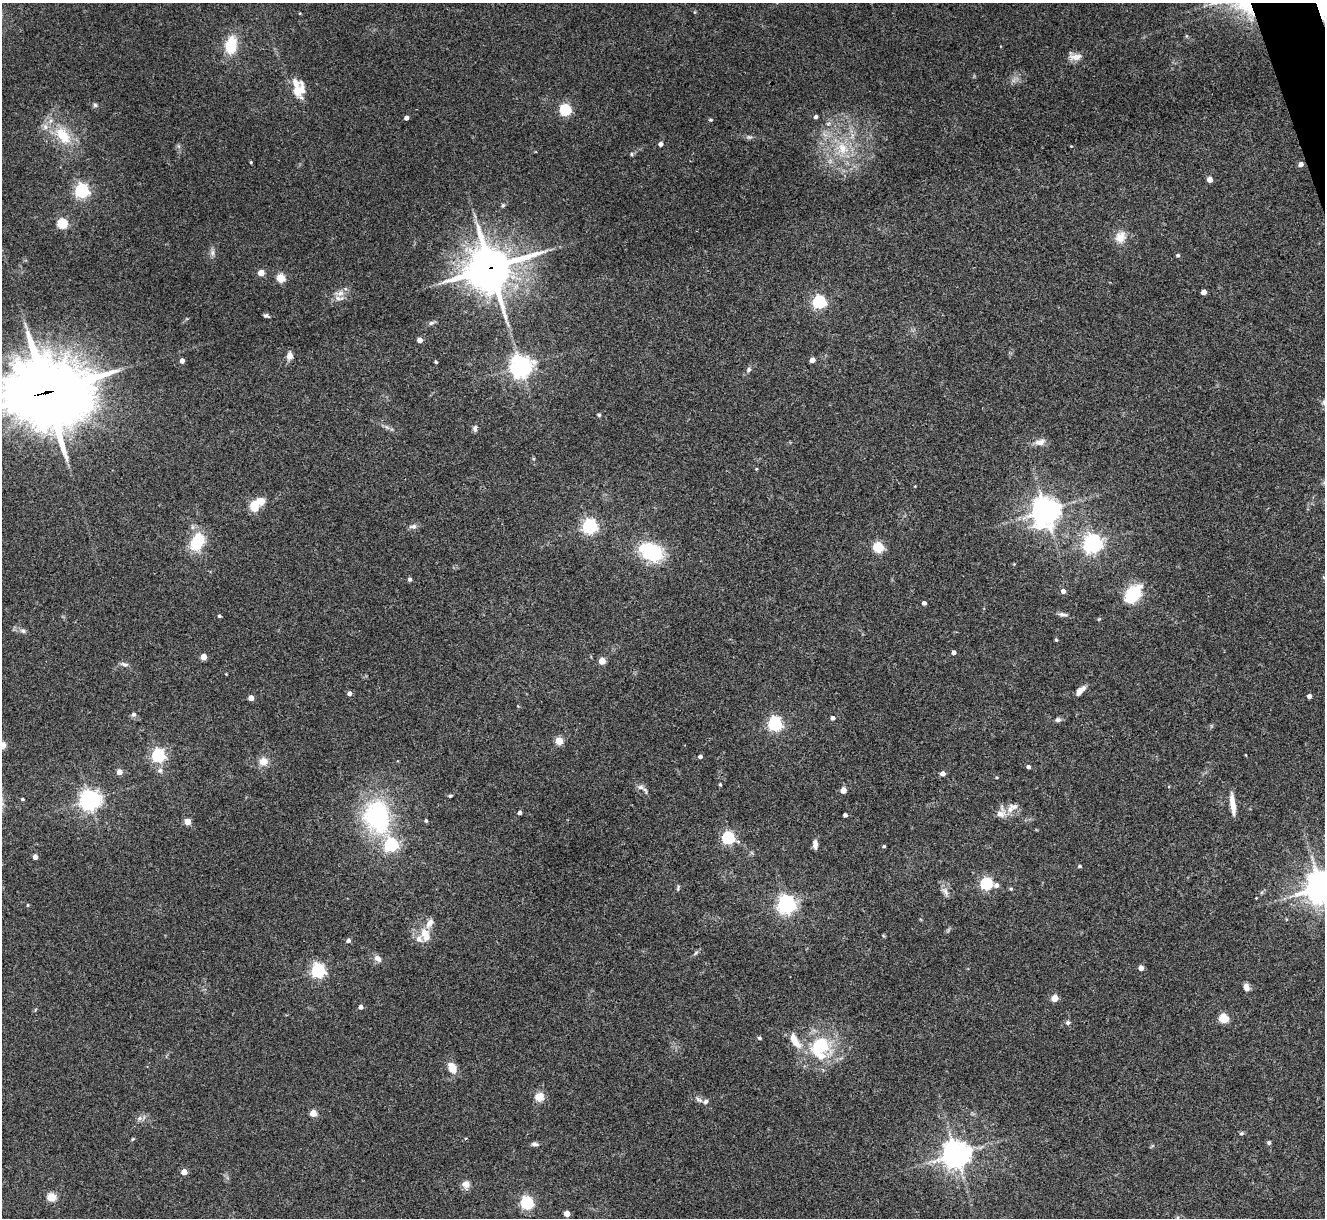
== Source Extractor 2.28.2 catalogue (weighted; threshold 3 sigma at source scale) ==
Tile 10 of 4 x 4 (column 2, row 3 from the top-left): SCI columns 1328-2650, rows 1489-2704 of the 5298 x 5285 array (HDU 1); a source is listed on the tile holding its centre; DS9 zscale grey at full resolution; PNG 1327 x 1220 px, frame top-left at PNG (2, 3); no overlay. Shown black and unused: <1% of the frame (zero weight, under 3 of 4 exposures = <1% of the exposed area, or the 3 px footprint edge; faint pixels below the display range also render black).
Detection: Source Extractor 2.28.2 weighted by HDU 2 'WHT'; one run over the whole footprint, this tile lists its part. Background 0.143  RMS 0.0071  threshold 0.0322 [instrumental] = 3 sigma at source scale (4.5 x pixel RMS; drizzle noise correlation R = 1.50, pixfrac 1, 0.05/0.05 arcsec/px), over >= 5 px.
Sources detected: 153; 1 too faint to see at this stretch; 1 inside a brighter object's white glare — not listed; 5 inside a brighter listed object's ellipse — not listed separately; the other 146 listed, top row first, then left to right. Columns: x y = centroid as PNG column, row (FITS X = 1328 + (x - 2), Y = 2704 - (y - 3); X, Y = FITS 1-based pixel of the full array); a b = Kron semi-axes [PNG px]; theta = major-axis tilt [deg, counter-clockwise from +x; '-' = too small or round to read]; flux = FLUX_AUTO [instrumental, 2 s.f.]
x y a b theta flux
231 45 18 12 79 23
1075 57 19 9 5 5.4
300 90 18 12 54 12
95 105 5 5 - 1.3
565 110 5 5 - 82
816 117 4 4 - 1.6
406 118 4 4 - 3.3
711 120 5 4 - 0.96
828 124 6 4 19 1.2
45 127 9 7 77 3.4
63 135 18 11 -51 21
660 144 4 4 - 2.7
1071 146 3 3 - 0.48
842 148 19 15 -64 18
631 154 6 3 -89 0.82
251 162 3 2 - 0.83
1301 164 5 5 - 3
1210 179 4 4 - 5.7
82 191 6 6 - 180
503 205 6 5 - 1.1
62 224 5 5 - 51
1121 237 17 14 64 8.7
212 253 9 6 -89 2.4
1178 255 5 4 - 1.2
490 268 17 17 - 1800
261 273 4 4 - 12
281 278 5 5 - 31
1204 292 4 4 - 4.8
340 293 15 6 5 4.5
819 302 6 6 - 130
266 316 6 4 -16 1.5
431 323 8 5 19 1.6
420 340 4 4 - 5.1
290 356 8 7 - 4.9
812 360 4 4 - 5.5
182 361 4 4 - 4.1
436 362 3 3 - 1
521 366 7 7 - 530
749 370 8 6 53 1.9
46 392 31 26 1 4500
599 415 4 4 - 1.2
475 428 8 5 81 1.8
1040 442 15 8 12 4.9
756 469 4 4 - 0.62
915 486 4 2 - 0.48
261 501 5 5 - 16
1046 511 10 9 - 810
413 526 11 6 6 2.5
589 526 6 6 - 180
197 542 21 14 65 25
1092 544 7 6 - 320
878 547 5 5 - 52
652 552 12 9 -25 74
1014 564 4 3 - 0.51
1324 577 5 3 - 0.67
410 579 4 4 - 1.9
1063 591 5 5 - 2.8
1133 594 21 13 50 30
924 603 4 4 - 2.6
1063 614 12 5 -11 2.5
219 616 4 3 - 1.1
1099 619 4 4 - 0.64
23 631 8 6 -35 2
1056 640 4 3 - 0.87
954 652 4 4 - 2.6
204 657 4 4 - 9.7
602 661 5 4 - 13
124 664 11 5 -14 2.3
226 674 3 3 - 0.49
1080 690 12 5 46 5.2
349 693 5 4 - 2.9
1309 696 4 4 - 2.7
251 698 4 4 - 7.7
133 714 6 6 - 1.6
833 718 4 4 - 2.1
1058 720 7 5 2 2.1
775 724 6 6 - 160
559 741 5 5 - 20
2 745 10 9 - 4.1
158 755 6 6 - 150
1246 755 4 2 - 0.45
700 757 4 4 - 2
263 761 12 11 - 6.6
1029 767 4 4 - 1.8
160 770 8 7 - 2.3
119 772 4 4 - 5.7
943 773 5 4 - 3.8
997 777 4 3 - 0.62
720 785 4 3 - 0.87
641 787 10 7 -10 3
843 790 4 4 - 7.7
450 796 6 4 17 0.95
22 799 4 4 - 1.1
90 800 7 7 - 420
1233 804 22 5 -83 8.5
1014 806 15 8 -3 5.1
519 813 4 4 - 2.2
1001 814 15 10 -5 6.6
845 815 4 4 - 2.3
377 816 30 22 -81 100
187 821 4 4 - 11
426 821 4 4 - 1.1
728 838 6 5 - 110
815 844 10 5 -87 3.4
391 845 6 6 - 120
884 846 4 3 - 1
35 857 4 4 - 5.1
1080 866 5 4 - 1
986 884 6 5 - 99
996 885 6 5 - 2.6
1321 887 10 10 - 1100
678 888 9 3 75 0.97
1011 889 5 4 - 1.1
945 892 13 7 -59 3.6
1256 898 2 2 - 0.4
786 904 6 6 - 340
28 905 4 4 - 0.68
425 934 19 11 -70 9.9
348 941 5 5 - 1.7
695 953 9 4 42 1.4
378 959 9 7 -41 3.9
1141 968 4 4 - 4.4
318 971 6 6 - 170
1246 987 9 6 -70 3.5
1055 998 5 4 - 12
361 1007 4 4 - 3
1223 1018 5 5 - 36
1068 1023 5 5 - 1.6
759 1038 5 4 - 1.2
795 1040 21 8 -59 11
820 1047 28 22 74 47
452 1068 11 7 -68 10
539 1097 5 5 - 27
699 1100 11 5 -30 2.5
313 1113 4 4 - 14
139 1118 7 7 - 2.5
1241 1133 6 5 - 1.2
132 1139 6 3 70 0.71
1269 1143 5 4 - 1.5
535 1144 8 5 -2 2.1
956 1154 9 9 - 750
184 1172 4 4 - 8.6
466 1184 10 10 - 4.5
51 1197 5 5 - 32
527 1203 6 5 - 110
567 1213 4 4 - 8
Overlapping masked pixels (flux is a lower limit): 2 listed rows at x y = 490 268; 46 392
Isophote crosses this tile's border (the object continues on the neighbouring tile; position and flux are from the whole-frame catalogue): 4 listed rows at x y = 46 392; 1324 577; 2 745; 1321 887